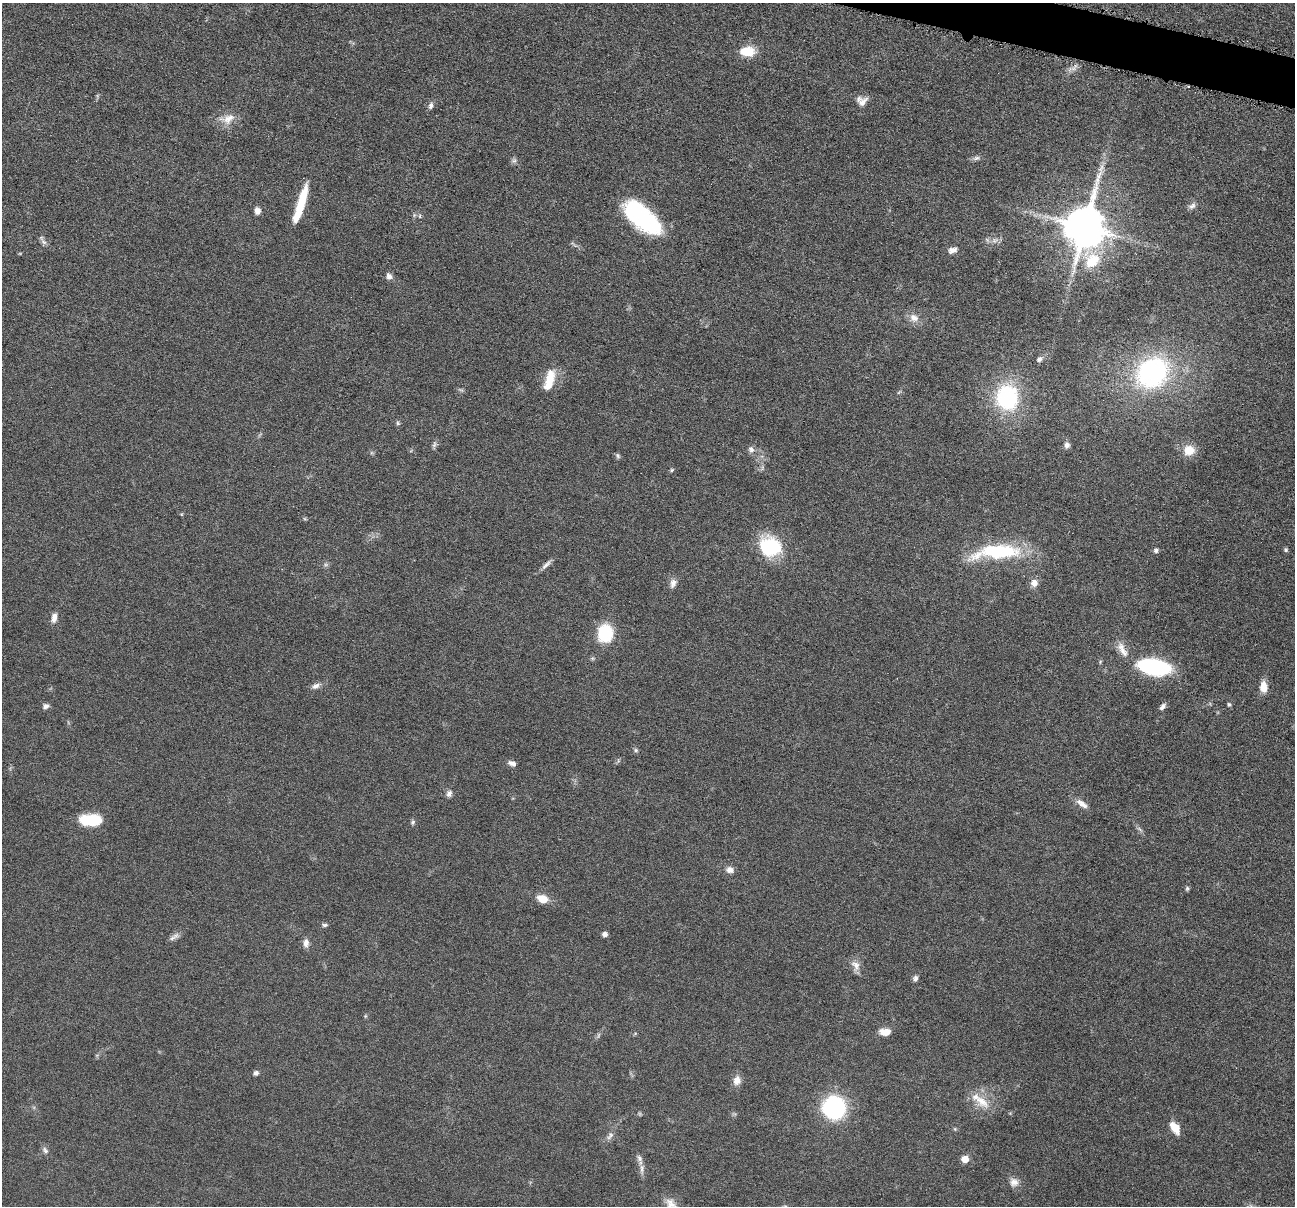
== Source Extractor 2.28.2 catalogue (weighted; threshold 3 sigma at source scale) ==
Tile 10 of 4 x 4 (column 2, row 3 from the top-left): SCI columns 1299-2591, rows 1459-2662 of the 5184 x 5201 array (HDU 1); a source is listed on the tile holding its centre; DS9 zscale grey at full resolution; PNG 1297 x 1208 px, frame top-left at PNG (2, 3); no overlay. Shown black and unused: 1% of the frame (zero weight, under 4 of 8 exposures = <1% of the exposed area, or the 3 px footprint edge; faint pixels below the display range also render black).
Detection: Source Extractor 2.28.2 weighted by HDU 2 'WHT'; one run over the whole footprint, this tile lists its part. Background 0.036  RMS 0.0036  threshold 0.0148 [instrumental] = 3 sigma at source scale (4.09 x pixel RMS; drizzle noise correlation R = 1.36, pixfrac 0.8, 0.05/0.05 arcsec/px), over >= 5 px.
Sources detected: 81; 2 too faint to see at this stretch — not listed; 4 inside a brighter listed object's ellipse — not listed separately; the other 75 listed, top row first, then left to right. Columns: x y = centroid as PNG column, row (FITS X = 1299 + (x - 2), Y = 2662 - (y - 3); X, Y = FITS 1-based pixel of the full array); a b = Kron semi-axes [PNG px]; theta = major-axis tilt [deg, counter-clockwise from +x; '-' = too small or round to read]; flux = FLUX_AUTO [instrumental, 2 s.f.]
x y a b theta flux
747 51 18 12 0 6.5
1074 68 12 5 43 1.5
863 102 17 9 46 2.5
431 106 9 6 73 1.2
227 119 23 13 13 4.6
976 158 10 6 16 1
514 161 7 6 - 0.86
301 204 42 8 73 12
1192 206 11 7 35 1.3
257 211 7 6 - 1.9
420 216 6 4 90 0.47
642 217 41 18 -40 43
1085 227 13 11 81 1300
994 241 9 4 18 1.1
44 242 9 6 -35 1.1
952 250 11 7 13 1.8
1092 261 23 18 50 10
389 276 8 7 - 1.4
914 318 13 10 -32 2.8
1039 359 7 6 - 1.1
1152 373 26 22 38 71
551 378 25 15 82 6.3
1007 397 23 20 -86 37
398 423 6 5 - 0.56
434 445 9 5 64 0.88
1067 445 8 7 - 1.4
751 449 10 8 -68 1.4
1189 450 13 11 0 5.5
618 456 8 5 -60 0.65
672 470 6 4 29 0.51
770 547 21 17 -19 25
1156 550 6 6 - 0.78
1286 550 5 5 - 0.6
998 552 55 16 4 28
546 565 17 5 46 1.5
673 583 12 8 67 1.8
1034 583 9 9 - 2.3
54 618 12 7 80 2
605 633 17 14 84 15
1122 649 25 9 -60 3.9
1154 667 38 18 -11 29
316 686 11 7 22 1.5
1263 687 13 8 -89 3.9
1229 704 6 5 - 0.56
45 706 7 6 - 1.2
1162 707 10 6 50 1.2
636 750 6 5 - 0.59
512 763 10 6 -23 1.4
449 793 9 7 71 1.3
1080 802 13 8 -16 2
91 820 21 11 1 14
413 822 7 6 - 0.72
1139 829 10 3 -40 0.73
729 870 10 8 -15 1.9
1187 888 7 5 75 0.58
542 899 12 9 -15 4.4
325 925 7 4 1 0.72
605 934 6 5 - 1.2
174 937 16 6 35 1.5
306 943 12 7 -89 1.7
855 965 16 10 -61 2.6
915 978 7 6 - 1
365 1016 5 4 - 0.39
885 1032 10 6 -3 5.2
256 1073 6 5 - 1.2
737 1080 11 9 71 2.8
982 1101 26 14 -42 6.7
834 1107 21 20 - 37
1175 1128 11 7 -57 6.1
610 1136 13 7 55 1.5
45 1150 11 7 -48 1.2
965 1159 5 5 - 6.4
642 1169 17 5 89 1.6
1014 1182 12 11 - 2.5
671 1204 17 11 -52 3.3
Isophote crosses this tile's border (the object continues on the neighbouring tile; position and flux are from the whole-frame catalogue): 1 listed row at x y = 671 1204